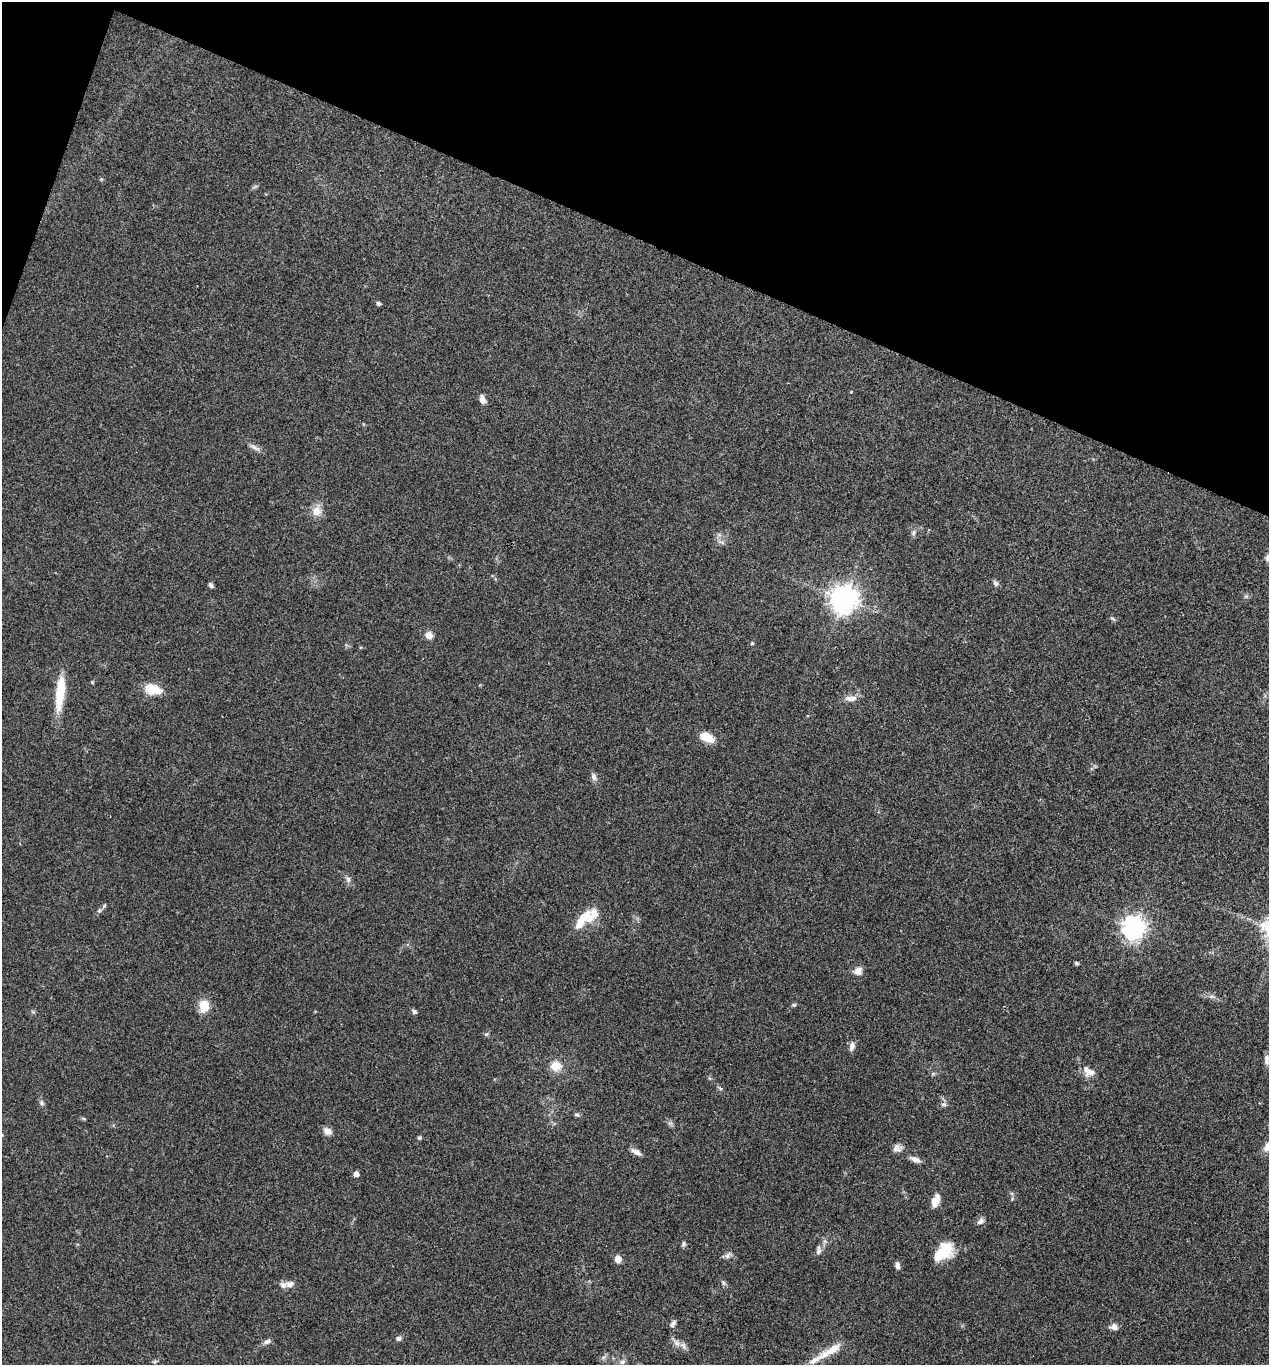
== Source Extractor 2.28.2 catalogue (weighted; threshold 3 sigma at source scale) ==
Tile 2 of 4 x 4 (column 2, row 1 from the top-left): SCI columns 1404-2670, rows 4095-5457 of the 5470 x 5459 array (HDU 1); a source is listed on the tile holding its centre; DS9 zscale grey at full resolution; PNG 1271 x 1367 px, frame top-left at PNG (2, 2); no overlay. Shown black and unused: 19% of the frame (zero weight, under 3 of 4 exposures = <1% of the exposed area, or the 3 px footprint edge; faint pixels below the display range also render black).
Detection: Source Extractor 2.28.2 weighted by HDU 2 'WHT'; one run over the whole footprint, this tile lists its part. Background 0.0608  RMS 0.0055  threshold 0.0247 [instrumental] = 3 sigma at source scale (4.5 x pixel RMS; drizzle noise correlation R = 1.50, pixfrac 1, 0.05/0.05 arcsec/px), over >= 5 px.
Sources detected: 69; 7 inside a brighter listed object's ellipse — not listed separately; the other 62 listed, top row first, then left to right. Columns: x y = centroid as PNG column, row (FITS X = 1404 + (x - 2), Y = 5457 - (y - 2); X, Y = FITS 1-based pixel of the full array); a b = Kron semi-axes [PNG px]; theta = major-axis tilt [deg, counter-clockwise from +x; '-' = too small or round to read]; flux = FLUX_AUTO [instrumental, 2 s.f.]
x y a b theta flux
378 303 5 4 - 1.4
482 399 10 6 -77 2.9
255 447 15 6 -30 2.4
316 511 14 13 - 5.1
913 532 7 6 - 1.5
722 542 7 4 -19 1.1
996 583 7 7 - 1.4
211 585 7 4 -54 1.3
844 599 9 8 - 630
1112 618 7 4 -19 0.76
429 635 7 7 - 3.9
752 643 5 4 - 0.55
152 689 16 10 -13 12
60 694 44 10 83 17
853 698 10 7 29 2.7
707 737 17 10 -23 8.5
594 777 9 7 -65 2.3
348 879 9 5 -70 1.7
99 911 6 4 2 0.79
584 917 15 12 3 12
1134 928 8 7 - 410
1076 963 5 4 - 0.87
858 971 11 10 - 3.5
1212 996 9 4 -8 1.4
794 1005 6 4 20 0.82
204 1006 15 12 83 8.4
414 1012 6 5 - 1.4
486 1034 7 4 43 0.83
852 1046 10 6 76 2.8
1267 1060 13 6 88 2.2
556 1066 11 10 - 7.8
1091 1072 15 9 16 3.8
933 1074 6 4 19 0.75
720 1088 7 4 -45 0.88
42 1103 7 6 - 1.3
944 1104 8 6 -1 1.4
577 1115 7 5 -22 1.1
84 1119 6 4 -19 0.61
327 1131 10 8 -32 3.3
420 1138 6 4 1 0.76
1268 1146 14 8 57 5
897 1148 12 9 3 2.8
636 1152 13 5 -28 2.8
915 1159 13 6 -22 3.1
356 1174 4 4 - 3.6
935 1201 14 8 69 5.2
981 1221 10 7 31 2
683 1244 7 5 68 1.1
819 1251 9 7 71 2
944 1252 22 14 45 16
728 1255 12 6 51 2
618 1259 7 6 - 4.3
897 1265 8 5 -78 2
723 1283 7 5 -60 1.1
290 1284 10 8 11 2.9
673 1324 10 5 60 1.8
1114 1327 9 8 - 2.8
398 1338 6 5 - 1.8
267 1342 10 6 20 1.9
676 1343 11 7 -59 2.5
831 1350 36 9 31 9.4
622 1362 8 7 - 1.7
Isophote crosses this tile's border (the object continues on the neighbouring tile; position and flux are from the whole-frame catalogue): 1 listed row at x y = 1268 1146